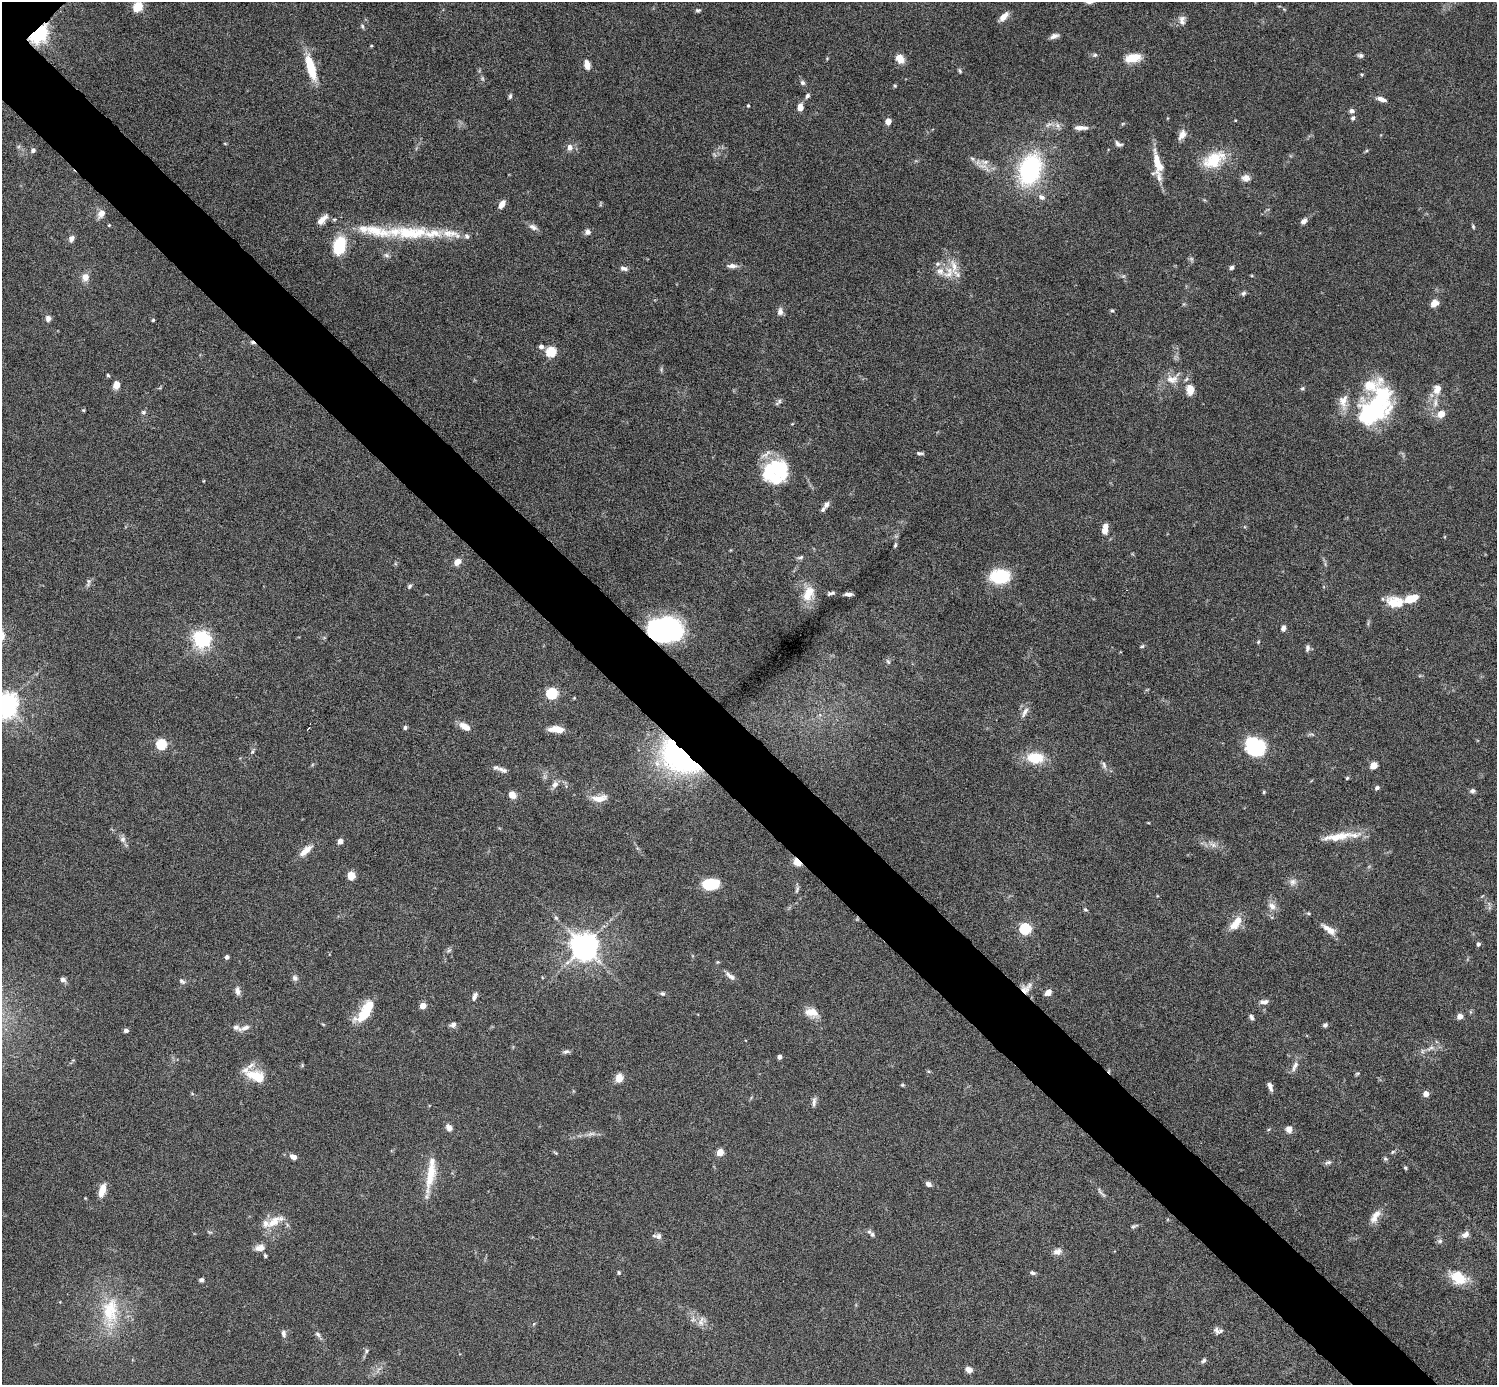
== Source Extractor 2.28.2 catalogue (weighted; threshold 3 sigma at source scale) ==
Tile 6 of 4 x 4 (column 2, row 2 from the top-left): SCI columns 1499-2993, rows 3064-4446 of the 5985 x 5985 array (HDU 1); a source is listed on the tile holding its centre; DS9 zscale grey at full resolution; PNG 1499 x 1387 px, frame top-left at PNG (2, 2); no overlay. Shown black and unused: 5% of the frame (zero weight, under 6 of 12 exposures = <1% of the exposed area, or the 3 px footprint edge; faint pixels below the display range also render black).
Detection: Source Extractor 2.28.2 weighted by HDU 2 'WHT'; one run over the whole footprint, this tile lists its part. Background 0.0755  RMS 0.0035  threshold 0.0144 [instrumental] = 3 sigma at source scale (4.09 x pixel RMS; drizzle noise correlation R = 1.36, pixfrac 0.8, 0.05/0.05 arcsec/px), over >= 5 px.
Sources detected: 224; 3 inside a brighter object's white glare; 1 cosmic-ray / hot-pixel residue — not listed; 14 inside a brighter listed object's ellipse — not listed separately; the other 206 listed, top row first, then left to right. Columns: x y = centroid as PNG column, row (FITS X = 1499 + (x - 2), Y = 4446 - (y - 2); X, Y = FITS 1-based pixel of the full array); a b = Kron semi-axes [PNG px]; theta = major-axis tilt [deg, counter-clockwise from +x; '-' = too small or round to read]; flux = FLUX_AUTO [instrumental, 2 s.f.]
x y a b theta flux
138 7 5 5 - 20
698 10 7 4 8 0.55
1003 17 11 6 45 2.7
1182 18 10 8 18 1.7
362 26 6 5 - 0.55
38 33 6 5 - 180
1054 36 11 6 20 1.4
1095 55 6 5 - 0.64
1360 55 7 5 -9 0.73
1133 58 16 8 11 6.3
900 59 11 8 -51 3.3
587 65 10 6 -80 2.4
311 67 25 8 -74 11
960 71 7 4 -55 0.47
1362 74 5 4 - 0.4
802 83 7 6 - 0.82
895 86 5 3 - 0.33
510 96 7 4 76 0.6
807 96 7 5 52 0.74
1381 99 12 5 -20 1.8
748 106 3 3 - 0.45
800 107 8 6 87 2.2
1352 111 6 5 - 1.1
1353 118 6 5 - 0.72
888 121 4 4 - 4.4
1081 128 18 6 -1 2.1
1182 135 13 7 63 2.3
1118 144 9 5 -32 1.1
570 147 8 7 - 1.7
33 150 6 5 - 0.83
972 158 7 4 -20 0.6
1214 160 31 18 31 11
1157 161 30 9 -80 6.1
985 162 13 7 -5 2
1030 169 26 17 71 45
1246 178 11 9 -7 1.7
1041 197 9 6 -27 1.3
502 204 9 5 58 2.3
101 213 10 8 50 2.3
322 220 15 7 43 2.6
1304 221 8 6 40 1.3
533 227 12 7 -28 1.5
1473 227 6 4 -71 0.41
377 231 48 13 -13 13
588 232 7 7 - 1.2
432 233 37 13 0 9.3
71 238 8 6 55 1.3
339 246 13 9 74 19
386 255 8 5 -36 0.83
732 266 14 6 0 1.5
954 267 23 8 -80 4.1
1231 267 6 5 - 0.71
623 268 9 6 -19 1.1
940 271 11 10 - 2.5
85 277 10 9 - 2.3
1243 293 7 5 41 0.67
1434 303 9 6 32 2.6
1112 310 5 4 - 0.42
780 312 9 7 77 1.5
48 318 7 6 - 1.4
153 320 4 3 - 0.45
541 346 6 5 - 1.2
551 352 5 5 - 23
108 375 4 3 - 0.39
1172 379 18 11 -1 4.1
116 384 8 7 - 2.6
1302 388 6 5 - 0.48
1437 389 13 9 71 3.2
1190 390 12 8 -88 3.6
779 401 6 4 89 0.62
1343 401 22 11 84 3.8
1378 402 43 29 52 30
1435 403 14 6 81 2.4
83 410 5 3 - 0.27
143 412 6 6 - 0.67
1441 414 10 9 - 2.8
920 453 9 4 -5 0.72
776 469 30 21 10 22
826 504 10 6 63 1.3
1105 528 12 6 80 2.8
895 545 8 4 72 0.58
801 557 9 5 19 0.72
457 562 8 6 41 2.9
1000 576 18 12 3 16
88 582 12 3 85 0.72
410 586 7 5 53 0.62
831 593 8 4 14 0.74
808 594 22 12 66 5.7
849 594 7 4 3 1.3
1411 599 14 6 14 7.6
1393 603 15 14 - 5.9
1283 628 6 5 - 1.1
664 631 27 18 4 88
202 639 6 6 - 140
1258 642 5 4 - 0.39
1142 646 6 4 29 0.47
1307 648 9 5 83 0.92
888 661 8 5 -62 0.64
552 693 5 5 - 33
574 698 4 4 - 0.25
5 704 8 7 - 350
1025 712 16 6 63 1.7
465 726 15 8 -31 2.7
308 728 3 2 - 0.28
405 728 5 5 - 0.71
556 729 15 6 -3 4.5
161 744 5 5 - 26
1255 746 18 14 -32 27
252 752 7 4 59 0.56
679 757 46 26 -38 60
1035 758 22 14 -5 8.1
1104 765 10 5 -72 0.92
1373 765 5 4 - 7.5
502 770 14 6 -21 1.6
1347 778 4 4 - 0.38
555 784 9 7 56 1.6
1377 788 6 5 - 0.76
1472 791 7 5 4 0.85
1264 792 5 3 - 0.32
512 795 8 7 - 2.7
599 798 21 9 6 3.5
1337 837 45 10 9 7.7
123 839 8 7 - 1.1
340 841 4 4 - 3.6
1213 845 11 6 -36 1.5
306 850 19 7 40 3.3
797 862 9 6 -41 3.6
351 876 7 6 - 3.9
1293 882 10 8 63 1.5
711 884 15 9 6 13
797 890 10 3 66 0.6
1272 906 11 8 -39 2
1085 910 5 3 - 0.41
556 918 7 5 -72 0.69
1236 923 21 10 52 4.6
1025 929 5 5 - 38
1329 930 19 7 -35 3.2
1478 944 4 4 - 0.97
584 946 8 8 - 460
449 950 7 4 19 0.56
227 957 4 4 - 1.2
730 976 16 6 -35 1.5
295 978 7 6 - 1
63 980 7 6 - 1.1
182 981 8 5 -38 0.75
1026 989 17 9 40 2.9
238 991 11 6 -83 1.5
1048 992 8 6 42 1.9
662 994 6 5 - 0.57
474 997 11 5 64 1.2
1264 1002 11 6 6 1.4
423 1006 4 4 - 5.4
366 1010 28 10 55 11
812 1012 16 10 -8 3.9
1460 1016 4 4 - 3.8
1252 1017 7 5 -62 0.87
453 1025 8 7 - 1.2
1325 1025 6 4 37 0.83
245 1028 12 6 19 1.5
126 1031 5 4 - 0.99
1430 1048 12 5 26 1.4
566 1051 9 5 12 0.81
780 1057 4 4 - 1.5
1295 1066 17 6 65 1.7
928 1071 6 3 -18 0.37
1357 1073 6 4 2 0.37
256 1076 21 13 -34 9.5
619 1078 9 7 81 3.4
902 1085 5 4 - 0.39
1270 1086 10 5 -71 1.4
1426 1094 4 4 - 3.3
814 1102 13 5 82 1.1
449 1128 8 6 -60 1.7
1289 1129 8 7 - 1.6
591 1134 12 4 5 1.3
1393 1151 6 4 20 0.44
720 1152 4 4 - 7.7
293 1157 7 5 -30 2.1
1328 1162 10 5 15 0.8
1405 1168 5 4 - 0.4
430 1174 42 10 80 8.6
928 1184 6 5 - 1.4
102 1190 13 6 72 4.3
1100 1191 14 3 -62 0.79
1375 1216 20 8 57 3
274 1221 28 11 30 5.1
1134 1226 11 4 21 0.63
872 1234 7 6 - 0.89
1466 1235 9 7 35 1.7
657 1236 12 6 -7 1.1
1440 1241 7 5 -20 0.77
260 1248 14 9 11 2.1
1057 1251 11 8 13 1.8
265 1256 5 4 - 0.48
619 1273 5 4 - 0.4
1032 1273 7 5 -15 0.79
1458 1278 22 14 -27 8.2
201 1280 5 5 - 0.75
110 1310 39 23 86 17
701 1322 14 7 77 1.8
1217 1331 11 7 -59 1.2
283 1333 9 6 -82 1.2
318 1334 8 5 -46 0.89
366 1351 6 5 - 0.57
1203 1361 7 5 45 0.7
969 1370 8 6 -29 1.9
Overlapping masked pixels (flux is a lower limit): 5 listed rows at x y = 38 33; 664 631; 679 757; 797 862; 1026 989
Isophote crosses this tile's border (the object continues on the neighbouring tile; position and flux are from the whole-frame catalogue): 1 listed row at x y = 5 704